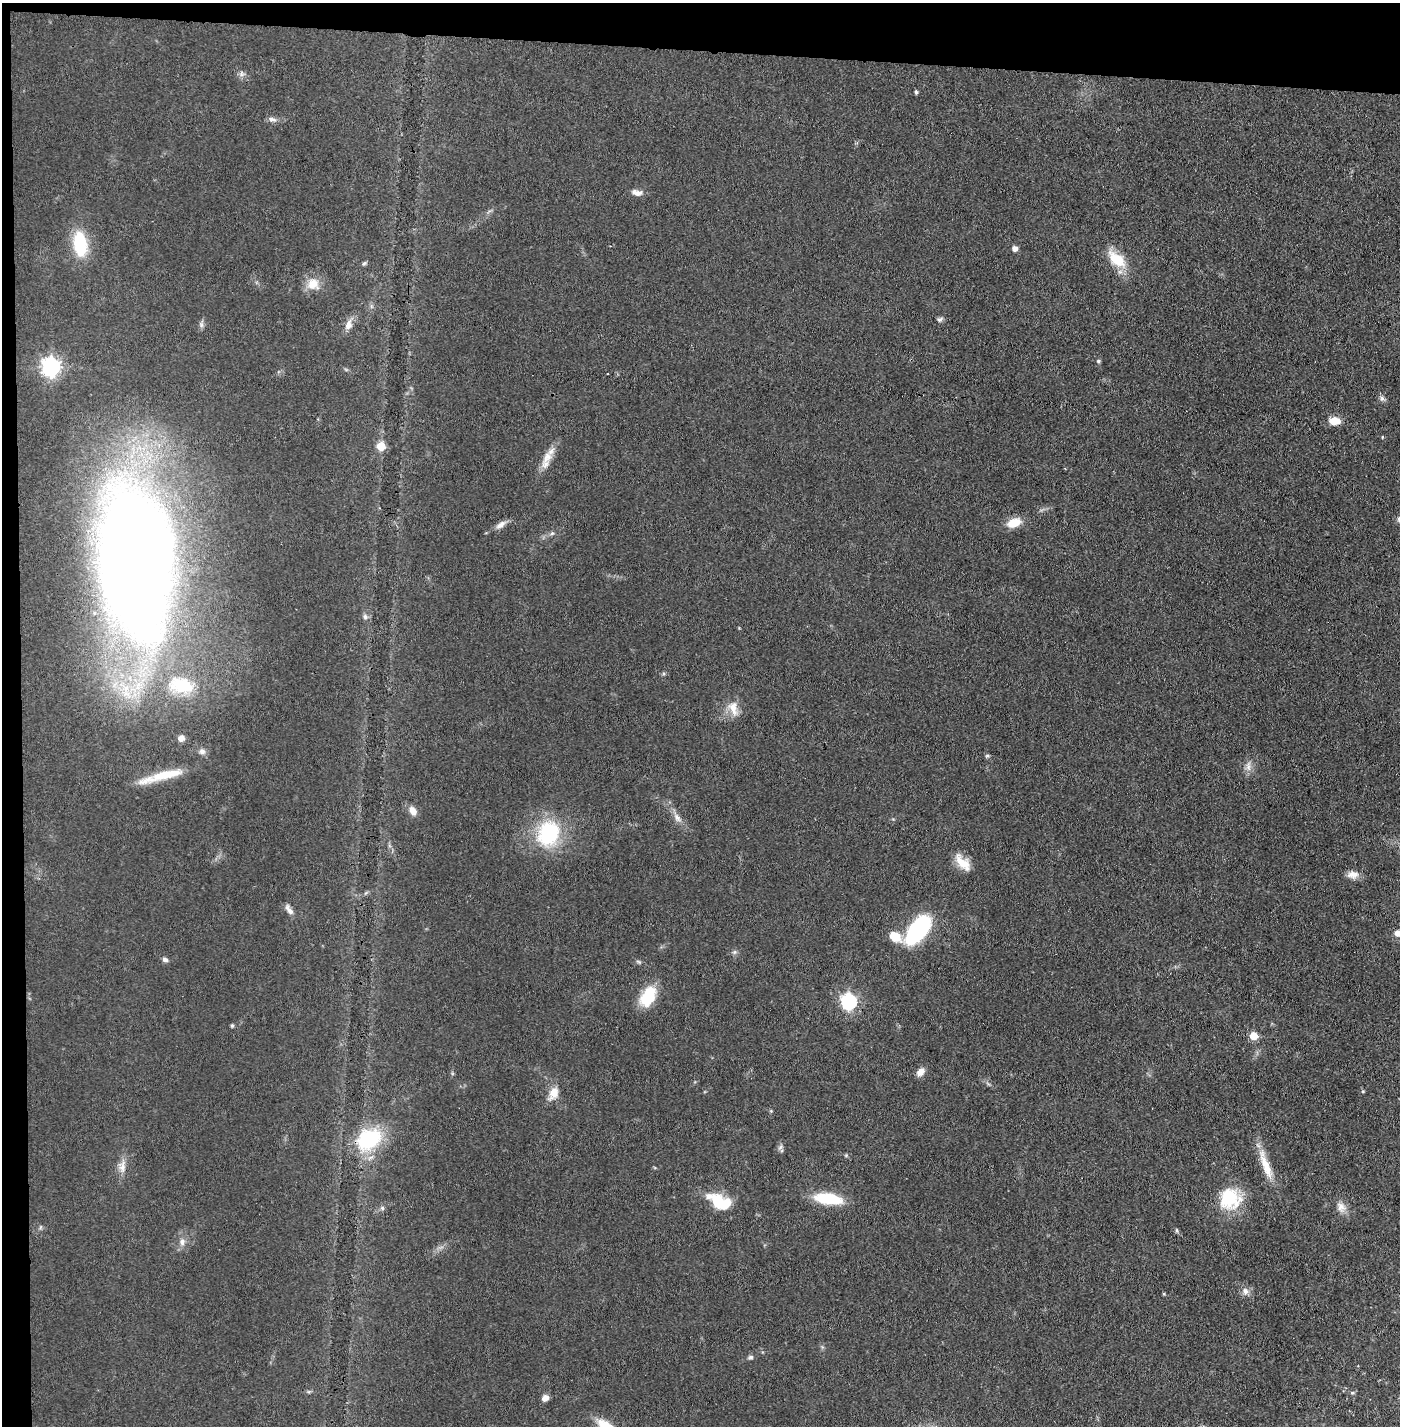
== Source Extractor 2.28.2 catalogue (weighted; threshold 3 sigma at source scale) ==
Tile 1 of 3 x 3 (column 1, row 1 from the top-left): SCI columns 52-1449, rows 2850-4273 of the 4296 x 4273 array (HDU 1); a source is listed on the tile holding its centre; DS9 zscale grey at full resolution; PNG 1402 x 1428 px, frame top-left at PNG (2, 3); no overlay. Shown black and unused: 5% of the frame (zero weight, under 3 of 4 exposures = <1% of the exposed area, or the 3 px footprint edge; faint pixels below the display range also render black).
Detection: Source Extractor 2.28.2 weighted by HDU 2 'WHT'; one run over the whole footprint, this tile lists its part. Background 0.0706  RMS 0.0071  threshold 0.0318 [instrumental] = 3 sigma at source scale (4.5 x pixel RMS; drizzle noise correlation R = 1.50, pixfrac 1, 0.05/0.05 arcsec/px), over >= 5 px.
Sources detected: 67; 1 inside a brighter object's white glare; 1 cosmic-ray / hot-pixel residue — not listed; the other 65 listed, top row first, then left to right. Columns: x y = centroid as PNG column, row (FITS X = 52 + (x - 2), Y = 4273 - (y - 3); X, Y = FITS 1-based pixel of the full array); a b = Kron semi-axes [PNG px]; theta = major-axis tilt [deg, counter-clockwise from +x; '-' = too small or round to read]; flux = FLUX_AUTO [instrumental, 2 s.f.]
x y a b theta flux
241 74 9 7 70 2.3
916 92 5 5 - 1
272 119 12 6 -9 2.8
637 192 15 7 -11 4
80 244 29 15 -82 33
1015 248 5 5 - 4.4
1117 259 29 14 -43 19
364 263 7 4 43 1.2
313 284 17 15 -10 10
940 319 9 5 33 1.7
348 325 14 9 72 5.4
1098 361 5 5 - 1.1
51 367 7 7 - 330
1382 398 8 6 -89 2
1334 421 11 8 -4 9.3
1382 437 5 3 - 0.57
381 446 5 5 - 22
547 457 22 11 58 9.4
1014 523 12 8 20 14
501 525 16 7 37 4.3
552 533 6 5 - 1.3
136 559 132 59 -84 1500
365 617 7 6 - 2.2
181 685 37 23 -12 40
733 708 20 11 -80 9
181 738 8 7 - 3.3
202 751 8 8 - 3
987 756 5 5 - 1
1248 766 16 7 88 4.2
166 775 48 11 13 22
413 811 11 8 -61 5.3
677 818 14 7 -57 4.5
548 833 28 24 65 54
962 863 24 11 -48 12
1353 875 15 10 -1 5.3
289 910 16 6 -56 3.6
918 929 28 13 53 89
1397 933 10 8 20 3.7
895 937 19 12 -37 11
734 952 6 6 - 1.5
165 959 7 5 -31 2.1
648 996 24 15 62 24
849 1001 7 6 - 180
232 1025 5 4 - 0.99
1253 1036 5 5 - 20
920 1072 10 7 49 5.1
1363 1091 5 4 - 0.76
554 1093 17 10 63 8.7
369 1139 25 18 33 59
780 1147 8 4 53 1.5
1266 1165 44 9 -70 16
122 1166 19 9 83 6.4
828 1199 32 12 -8 27
1230 1199 25 24 - 35
718 1201 24 14 -35 23
1341 1207 15 11 -60 6.2
382 1208 6 6 - 1.5
1177 1230 6 4 -89 0.93
182 1242 9 8 - 3.7
1245 1291 11 9 -68 3.8
1164 1294 5 4 - 0.7
751 1357 7 5 2 1.5
1352 1393 6 4 -2 1.2
545 1398 7 6 - 4.2
606 1426 22 10 -35 19
Isophote crosses this tile's border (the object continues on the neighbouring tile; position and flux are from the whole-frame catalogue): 2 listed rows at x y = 1397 933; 606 1426